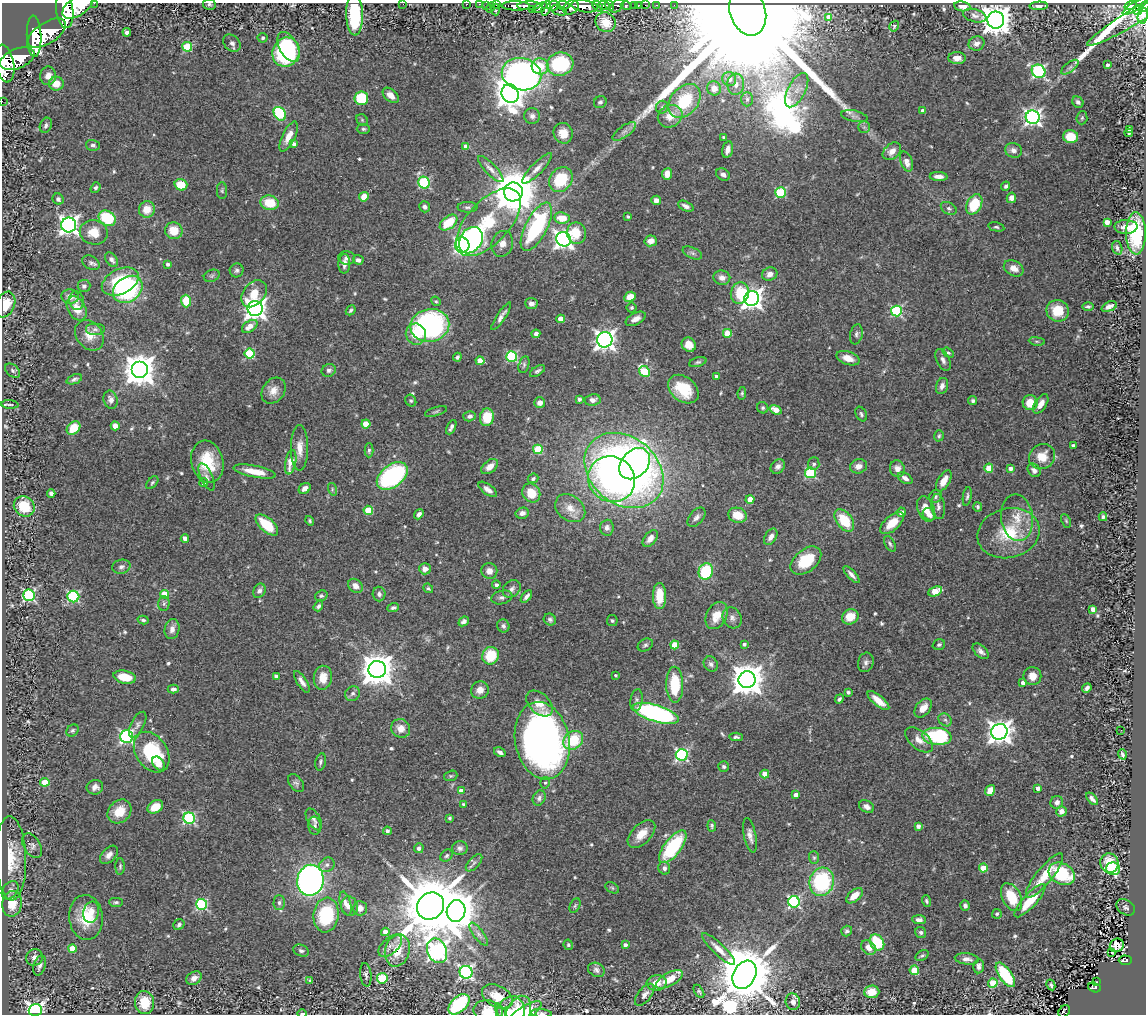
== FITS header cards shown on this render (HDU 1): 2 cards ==
NAXIS1  =                 1144
NAXIS2  =                 1012

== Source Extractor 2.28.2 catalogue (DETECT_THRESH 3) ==
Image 1144 x 1012 px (HDU 1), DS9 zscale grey, 1 PNG px = 1 image px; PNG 1148 x 1016 px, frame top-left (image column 1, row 1012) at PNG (2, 3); each listed source drawn as its Kron ellipse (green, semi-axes under 4 px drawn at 4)
Background 0.833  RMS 0.045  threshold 0.136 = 3 sigma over >= 5 px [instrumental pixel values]
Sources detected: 588; of the 588, the 500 brightest by FLUX_AUTO listed and drawn (88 fainter detections omitted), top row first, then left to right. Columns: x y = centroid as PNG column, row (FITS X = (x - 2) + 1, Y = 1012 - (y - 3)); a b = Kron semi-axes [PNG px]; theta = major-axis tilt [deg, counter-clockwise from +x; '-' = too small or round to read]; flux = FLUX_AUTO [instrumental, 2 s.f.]
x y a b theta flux
94 3 2 2 - 52
209 4 6 5 - 5.8
403 4 2 2 - 12
467 4 2 2 - 20
479 4 3 2 - 33
496 5 2 2 - 18
563 5 6 4 -4 770
609 5 5 3 - 1100
635 5 3 3 - 65
639 5 3 2 - 21
645 5 2 2 - 13
657 5 3 2 - 25
674 5 2 2 - 11
1131 5 6 4 19 610
78 6 17 9 33 5700
486 6 3 2 - 53
516 6 14 4 -1 2400
529 6 11 4 3 2400
553 6 6 5 - 750
584 6 13 6 -9 4600
597 6 6 4 -46 980
604 6 6 4 -23 1100
617 6 8 5 42 350
626 6 5 3 - 320
962 6 8 5 -8 20
1039 6 9 4 2 9.2
1136 6 15 4 31 440
490 7 5 2 - 140
571 7 8 6 38 1400
1144 7 6 4 45 710
540 8 8 4 31 590
546 8 8 4 76 790
65 10 18 8 -84 6100
496 10 6 3 -87 5
533 10 4 3 - 160
1137 10 5 3 - 210
559 11 8 4 -21 340
748 12 24 17 -71 330000
1141 13 62 8 31 950
355 15 21 8 -88 220
975 16 12 6 -16 13
1143 16 8 5 79 610
829 17 4 4 - 25
996 20 8 8 - 5000
606 22 10 9 - 73
894 26 6 4 58 5.4
127 32 4 4 - 9.5
47 33 21 10 33 6800
34 36 21 7 -88 6100
263 38 5 5 - 5.4
232 43 9 7 -43 13
977 43 8 7 - 15
187 47 5 5 - 140
288 47 16 9 -62 250
286 52 15 13 63 330
957 58 8 6 -4 19
17 59 18 10 22 6000
5 63 19 9 -80 5900
560 64 13 11 10 230
1107 65 3 3 - 8.6
540 66 8 8 - 110
1070 67 10 4 38 9.2
1039 71 7 6 - 500
521 74 20 16 -13 1000
48 76 9 8 - 22
729 79 7 7 - 21
56 84 7 7 - 42
736 84 10 8 85 19
714 88 7 7 - 28
797 90 19 8 63 37
510 93 9 8 - 4000
391 95 9 6 -42 22
361 98 7 7 - 150
747 99 7 6 - 7.6
2 101 2 2 - 5.1
685 101 19 13 50 150
600 102 6 5 - 8.6
1078 102 6 5 - 9.4
662 107 6 6 - 7.2
923 111 4 3 - 14
280 114 7 5 -53 200
532 116 8 7 - 12
670 116 13 11 30 47
854 116 13 5 -10 13
1033 117 7 7 - 990
1082 118 6 5 - 5
362 120 6 5 - 4.9
46 125 8 5 68 8.9
864 127 5 5 - 6.7
363 129 7 5 -2 5.8
1130 129 3 3 - 5
624 131 14 5 35 15
563 133 10 9 - 38
1129 133 4 3 - 6.2
289 136 16 6 64 31
723 137 3 3 - 4.9
1071 137 7 6 - 57
294 144 4 4 - 12
93 145 7 5 -15 8
466 147 4 4 - 31
728 150 8 5 77 16
1013 150 8 7 - 15
892 151 10 7 42 26
906 161 10 6 -70 28
537 168 20 5 46 21
491 169 17 5 -46 16
667 174 5 5 - 33
723 174 7 5 -30 12
939 176 9 4 -3 20
561 180 13 11 50 130
424 183 6 5 - 320
181 185 6 5 - 70
1006 186 5 4 - 6.6
95 188 6 4 54 7
222 191 8 5 -90 5.9
513 192 9 9 - 15000
780 192 5 5 - 220
364 197 5 4 - 42
1011 198 5 4 - 15
58 199 6 5 - 8.3
656 200 5 4 - 14
270 203 9 7 -11 77
974 204 11 7 63 120
686 206 8 4 -24 12
424 207 6 5 - 10
468 207 10 5 0 8.4
949 208 8 5 -30 8.3
147 209 8 8 - 47
628 217 3 3 - 5.5
107 218 9 7 -32 160
562 218 7 5 -8 57
489 222 42 21 47 200
1107 222 4 4 - 23
448 223 10 6 39 96
69 225 7 7 - 1500
536 227 27 11 63 370
996 227 8 4 -12 5.5
1126 227 11 7 -1 27
174 231 9 8 - 51
94 232 14 12 -12 51
576 233 11 9 -81 64
1136 233 21 10 -90 220
564 239 7 7 - 1400
471 240 14 11 55 900
651 241 6 5 - 23
502 244 13 10 72 25
462 245 7 7 - 540
1117 248 7 5 -72 9.2
692 253 10 5 -25 9.9
347 258 8 6 -7 13
111 260 8 5 -53 12
358 260 5 4 - 11
91 263 9 6 -31 9.3
168 264 4 3 - 9.5
344 264 10 6 88 20
1014 268 10 7 -26 26
237 270 7 7 - 7.7
770 274 8 6 20 20
212 276 8 6 21 6.7
722 278 8 7 - 19
120 282 19 12 26 150
84 286 6 6 - 9.7
128 289 16 12 34 320
740 293 11 9 73 92
254 294 15 10 51 57
70 296 8 7 - 24
630 297 6 5 - 34
752 299 8 7 - 1900
76 301 9 7 -80 12
186 301 6 5 - 76
436 301 5 4 - 4.8
5 304 13 9 67 63
531 304 6 5 - 12
1088 306 6 4 1 5.7
1109 306 8 4 24 17
77 308 13 9 -61 40
632 308 5 5 - 5.2
255 309 7 7 - 2100
351 310 5 4 - 5.2
896 311 5 5 - 310
1058 311 11 10 - 67
501 316 16 4 56 15
561 319 4 4 - 43
636 319 11 6 27 19
430 325 19 16 10 640
250 326 9 5 34 27
95 329 10 6 0 11
727 333 4 4 - 73
416 334 10 10 - 62
536 334 4 4 - 15
856 334 10 6 78 9.6
89 335 16 13 -51 41
605 340 8 7 - 1800
1037 341 8 4 -8 5.7
689 345 7 6 - 32
948 353 6 4 -34 5.5
250 354 5 5 - 200
512 356 5 5 - 290
457 357 4 3 - 7
848 358 12 6 -18 33
943 360 12 6 -65 12
480 361 4 4 - 52
698 362 9 4 16 6.4
524 365 9 5 74 6.9
140 370 8 8 - 5300
329 370 7 6 - 9.1
12 371 8 5 -41 7.7
537 371 8 4 34 7.5
644 371 6 5 - 190
716 376 3 3 - 8.2
74 379 8 4 22 7.3
942 386 8 5 71 13
683 389 17 12 -39 90
273 391 14 11 53 29
742 393 6 4 81 5.2
579 399 4 3 - 8.4
111 400 9 7 -74 14
593 400 8 5 9 15
411 401 6 5 - 5
973 401 4 4 - 8.8
540 403 5 5 - 19
1030 403 7 7 - 54
10 404 8 3 -4 5.2
1041 404 11 6 58 27
763 408 6 5 - 6
776 410 6 4 -21 34
436 411 11 3 16 6.2
861 414 8 5 -65 7
470 416 6 5 - 9.6
487 417 9 7 82 73
366 424 4 4 - 70
115 426 4 4 - 35
451 427 8 3 63 9.6
74 428 7 6 - 62
939 436 6 4 73 5
1073 446 4 3 - 17
300 448 22 8 -90 38
538 449 5 4 - 130
369 450 7 4 90 6.6
1042 457 13 12 - 48
207 462 21 16 -75 110
291 462 12 5 79 60
635 464 18 13 46 660
814 464 6 5 - 8.5
778 466 8 6 45 12
858 466 8 7 - 23
490 467 9 6 38 23
989 468 4 4 - 89
897 469 8 7 - 21
1010 469 4 3 - 13
624 470 43 33 -39 2500
1034 470 7 5 -49 11
255 472 21 6 -11 56
811 473 5 5 - 260
392 476 17 11 38 470
207 477 14 6 -66 13
533 478 5 4 - 7.1
905 478 8 5 -30 15
611 479 24 22 -33 450
944 481 12 6 59 30
152 483 7 4 48 5.7
204 483 4 4 - 13
305 488 6 5 - 19
332 489 6 4 -74 5.1
488 489 11 5 -37 17
51 493 4 4 - 12
531 493 10 8 -57 59
936 496 7 6 - 6.8
967 496 9 4 80 7
750 499 4 4 - 54
24 506 11 9 -38 95
938 506 13 6 -84 14
978 507 5 4 - 6.2
570 508 16 12 -37 38
926 509 13 8 -69 38
368 510 4 4 - 110
901 512 5 4 - 17
522 513 7 5 14 14
419 514 5 4 - 11
929 514 7 5 -34 17
738 515 9 7 -17 56
696 517 11 7 50 13
1103 517 4 3 - 5.2
1017 518 23 16 -83 68
844 520 13 7 -53 100
310 521 5 4 - 5
1066 521 7 4 -66 5
892 523 14 7 42 53
267 525 14 7 -42 97
607 528 8 7 - 11
1008 533 31 24 15 150
771 537 9 5 59 16
185 538 4 4 - 19
650 538 9 5 51 20
890 544 8 5 -61 6.8
806 561 17 11 39 120
121 567 9 7 14 11
425 569 6 5 - 16
489 571 8 8 - 20
706 571 8 7 - 180
852 575 11 4 -47 13
496 585 4 4 - 8.4
355 586 8 6 -37 20
428 588 5 3 - 4.8
512 589 10 7 42 15
259 591 7 6 - 11
935 591 7 4 25 83
165 594 4 4 - 73
379 594 7 6 - 11
29 595 6 5 - 380
321 596 6 5 - 6
526 596 7 4 51 11
659 596 13 6 -90 71
73 597 6 5 - 350
502 597 10 6 12 12
164 604 7 5 89 7
318 606 5 4 - 7.6
393 608 6 4 17 6.7
1093 609 4 4 - 24
716 616 14 10 63 49
850 617 8 7 - 52
732 618 11 9 -62 16
143 620 6 3 -15 6.4
550 620 6 5 - 7
464 621 5 4 - 9.4
612 621 5 5 - 5.7
503 626 7 6 - 8
172 629 10 7 77 20
744 644 4 3 - 5.5
645 645 8 6 32 7.2
675 645 4 4 - 74
939 645 6 5 - 5.8
981 651 10 5 -43 14
490 656 9 8 - 96
866 662 10 7 72 12
711 664 8 6 -53 10
377 669 9 8 - 5900
615 675 3 3 - 4.7
1032 676 9 8 - 34
125 677 11 6 -11 56
276 677 4 4 - 14
323 678 12 9 83 42
747 680 8 8 - 5800
302 682 12 5 -57 15
1023 683 4 4 - 21
675 685 18 8 -89 140
1087 688 5 3 - 8.4
173 689 5 4 - 9.9
480 690 9 8 - 24
848 692 4 3 - 5.7
353 694 8 7 - 11
839 699 5 3 - 5.7
636 700 11 6 80 9.8
878 701 13 5 -40 35
539 703 15 10 -44 35
923 708 11 7 51 26
656 713 24 8 -17 690
945 720 7 6 - 8.1
138 725 14 6 62 12
401 728 10 9 - 33
72 730 7 5 44 5.9
1121 730 2 2 - 8
999 732 8 8 - 2600
937 736 14 8 -5 270
127 737 6 6 - 630
736 737 7 4 -4 7.5
573 740 11 8 37 110
919 740 16 9 -40 30
542 741 39 27 -79 1700
152 752 22 15 -57 220
500 752 6 4 -32 11
1122 754 5 3 - 6.8
682 755 6 6 - 510
320 762 9 5 77 7.6
159 763 8 5 -53 20
724 767 5 5 - 6.8
765 774 4 4 - 54
451 776 7 5 20 5.5
45 782 4 4 - 97
296 783 10 6 -51 9.3
545 783 6 5 - 6.2
95 787 8 7 - 16
1038 788 4 4 - 14
990 790 6 4 52 37
461 791 4 4 - 21
796 795 4 4 - 22
539 798 8 6 62 9.9
1092 799 7 3 -46 11
1057 802 6 6 - 11
464 804 3 3 - 7.4
867 806 8 5 -28 14
155 807 8 6 30 52
119 811 13 10 45 60
1061 811 5 5 - 18
189 818 6 5 - 380
450 818 3 3 - 5.1
314 819 12 6 -59 12
315 826 9 6 -84 8.8
712 826 6 4 -83 5.2
918 826 4 4 - 14
387 831 4 4 - 9
641 834 17 9 45 46
750 835 17 6 -78 19
32 846 13 8 -58 13
673 847 19 8 53 260
419 848 5 5 - 11
460 848 8 7 - 9.9
109 855 11 7 47 17
447 856 7 5 45 6
11 858 42 15 -88 100
814 858 6 5 - 5
474 863 10 5 47 9.5
1109 863 10 9 - 68
327 865 8 7 - 11
120 866 8 4 89 5.6
664 868 6 6 - 11
983 868 4 4 - 65
1113 869 7 6 - 170
1062 874 14 10 -29 200
1044 875 27 8 51 78
310 880 15 13 81 1400
822 882 14 12 74 280
612 888 7 5 -30 4.8
10 890 10 7 51 15
854 896 10 5 40 32
1011 897 15 9 -62 98
926 901 6 4 -74 5.3
1030 901 21 6 47 91
116 902 7 4 1 5.9
794 902 6 5 - 460
279 903 7 5 89 7.7
345 903 12 5 -75 16
12 904 13 10 79 60
202 904 5 5 - 350
349 906 10 8 -74 19
430 906 14 12 49 22000
575 906 8 5 63 5.9
965 906 5 4 - 9.1
1126 907 10 7 -33 8.8
360 908 7 7 - 21
456 911 11 9 79 7400
91 912 11 8 75 22
997 914 5 4 - 4.8
326 915 17 12 83 210
86 917 22 17 -85 110
919 920 7 4 -5 12
179 925 6 5 - 8.1
847 931 6 5 - 6.7
385 932 4 4 - 29
921 932 6 5 - 7.7
479 934 14 5 -54 13
877 942 8 6 -53 120
568 945 5 4 - 4.9
625 945 4 3 - 13
1117 945 7 6 - 18
390 946 14 8 42 19
868 947 8 6 -45 21
72 949 4 4 - 47
719 949 22 5 -44 28
301 951 8 5 -24 7.7
397 951 16 12 75 71
437 951 13 9 -66 1400
1112 952 3 2 - 7.4
922 956 7 5 33 5.8
34 957 9 8 - 16
967 959 12 5 -6 15
1125 960 6 4 -1 94
40 965 10 6 73 13
979 966 7 5 84 12
596 970 8 6 -28 10
914 970 5 4 - 95
466 972 6 6 - 670
366 975 12 5 -83 10
744 975 15 11 61 27000
1005 975 14 6 -55 160
194 978 8 6 34 20
382 978 5 5 - 160
669 979 15 6 28 53
310 981 4 4 - 7.2
1096 982 3 2 - 14
657 983 10 7 4 28
993 983 4 4 - 110
1051 985 5 4 - 6.6
1094 987 6 4 -19 100
699 991 7 4 -58 5.5
872 992 8 6 4 36
645 995 13 6 51 16
497 996 16 10 -28 59
793 1002 8 7 - 14
145 1003 11 9 -86 69
459 1004 12 7 43 230
35 1010 6 6 - 1100
488 1011 15 11 -11 53
1064 1011 6 5 - 30
501 1012 9 4 -57 5.9
302 1013 5 2 - 4.9
510 1013 17 14 70 76
518 1013 18 11 65 75
524 1013 20 6 33 65
541 1013 10 4 -5 8.8
At the frame edge (FLAGS 8, measured only in part): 20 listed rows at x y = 94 3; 209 4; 403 4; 467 4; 479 4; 78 6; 1144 7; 65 10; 355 15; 5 63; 2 101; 5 304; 488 1011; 1064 1011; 501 1012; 302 1013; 510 1013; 518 1013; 524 1013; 541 1013
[88 fainter detections neither listed nor drawn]